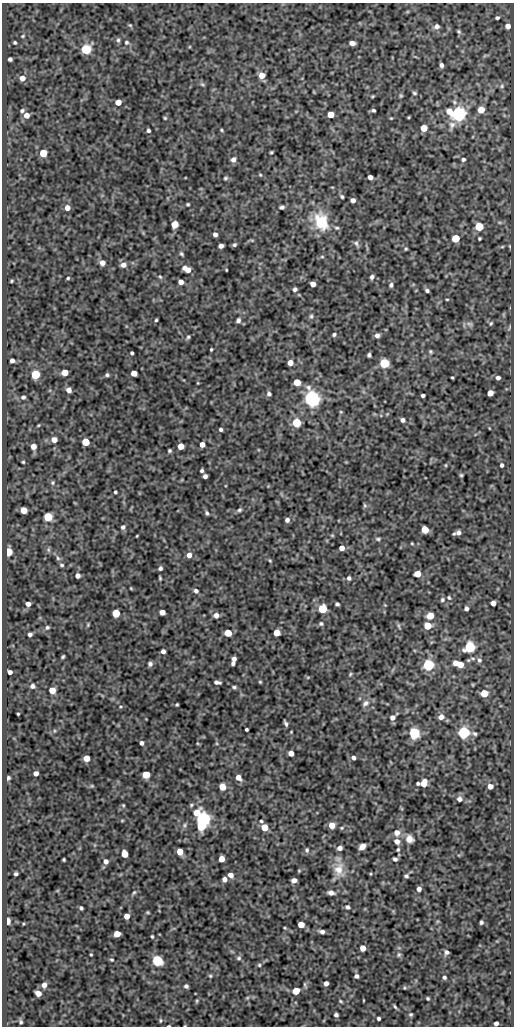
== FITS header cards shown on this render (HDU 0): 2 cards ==
NAXIS1  =                  512
NAXIS2  =                 1024

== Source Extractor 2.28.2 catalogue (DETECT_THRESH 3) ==
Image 512 x 1024 px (HDU 0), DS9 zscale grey, 1 PNG px = 1 image px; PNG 516 x 1028 px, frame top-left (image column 1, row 1024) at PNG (2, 3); no overlay
Background 215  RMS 0.77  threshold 2.31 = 3 sigma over >= 5 px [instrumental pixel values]
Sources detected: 294; all 294 listed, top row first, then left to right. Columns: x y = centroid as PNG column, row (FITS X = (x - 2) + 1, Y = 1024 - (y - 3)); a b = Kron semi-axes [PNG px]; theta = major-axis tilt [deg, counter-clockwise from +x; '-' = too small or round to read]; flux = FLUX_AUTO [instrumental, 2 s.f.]
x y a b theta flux
497 18 4 3 - 87
130 25 5 4 - 60
436 26 6 5 - 200
508 26 5 4 - 290
459 31 7 4 -50 84
23 36 4 3 - 51
118 40 7 5 90 100
126 42 6 5 - 98
15 43 3 3 - 73
352 43 5 4 - 280
86 49 5 5 - 3700
10 59 4 4 - 120
441 65 5 4 - 140
262 75 5 5 - 580
22 78 6 6 - 330
202 84 8 4 -35 80
502 86 6 5 - 92
414 93 5 4 - 76
373 96 4 3 - 52
401 96 6 4 -89 67
118 102 5 5 - 560
454 102 6 5 - 97
373 110 4 3 - 83
481 110 5 5 - 700
22 111 5 5 - 99
450 111 8 7 - 430
331 114 5 5 - 590
458 114 6 6 - 17000
26 115 6 6 - 350
409 117 4 3 - 44
165 118 4 4 - 59
391 118 3 3 - 44
452 125 11 8 73 280
424 128 5 5 - 730
148 130 4 3 - 110
222 130 4 3 - 58
271 152 3 2 - 56
43 153 5 5 - 1200
463 159 4 4 - 99
233 160 7 6 - 200
260 175 5 4 - 57
370 177 5 4 - 250
225 178 6 4 3 84
342 197 4 3 - 77
353 200 4 4 - 210
188 204 3 3 - 65
282 207 5 4 - 130
67 208 5 5 - 350
321 221 25 17 -70 1700
175 224 5 5 - 1100
479 227 5 5 - 2300
337 228 7 5 -13 89
215 234 4 4 - 180
456 238 5 5 - 1500
479 238 3 3 - 67
252 240 6 3 -18 54
356 244 9 5 -56 120
234 245 5 4 - 94
221 246 5 4 - 230
510 246 5 3 - 49
502 247 6 3 19 57
406 249 4 3 - 58
181 254 6 4 -50 85
322 257 6 4 0 61
102 263 5 5 - 280
123 265 7 6 - 260
187 269 9 5 -28 500
226 270 3 2 - 42
160 277 6 4 -43 72
372 277 5 4 - 140
68 278 4 3 - 64
12 281 3 2 - 53
181 282 4 4 - 300
313 284 5 4 - 310
391 285 5 4 - 120
295 289 4 4 - 140
427 291 4 3 - 110
447 299 4 3 - 46
311 316 6 5 - 92
156 320 3 3 - 62
238 320 6 5 - 150
491 323 6 4 72 78
470 324 9 6 -16 150
509 328 7 3 71 65
334 334 5 4 - 96
377 335 6 5 - 160
188 337 6 5 - 84
211 349 3 2 - 56
430 351 5 5 - 71
132 353 4 3 - 84
369 355 4 4 - 110
12 360 5 4 - 190
290 363 5 5 - 410
384 363 5 5 - 3600
65 372 5 5 - 570
134 373 5 5 - 530
35 374 5 5 - 3000
107 375 4 4 - 100
452 378 3 2 - 52
498 378 5 5 - 150
297 382 5 5 - 970
198 383 4 3 - 39
69 390 5 5 - 280
490 393 5 4 - 500
269 394 5 5 - 140
423 395 4 3 - 130
23 397 6 5 - 140
312 399 6 6 - 25000
341 412 5 4 - 50
387 414 4 4 - 42
403 420 5 4 - 160
296 423 5 5 - 2600
38 425 5 3 - 51
489 428 4 2 - 31
221 429 4 3 - 97
54 440 5 5 - 380
86 442 5 5 - 1300
202 444 4 4 - 350
33 446 5 5 - 370
181 446 5 5 - 600
169 451 4 3 - 79
23 462 3 3 - 56
446 465 5 3 - 47
502 465 4 3 - 100
202 471 4 3 - 96
461 475 4 4 - 69
205 476 4 4 - 180
53 483 6 6 - 96
115 492 3 3 - 74
365 505 7 5 -88 79
24 510 5 5 - 680
239 510 7 5 21 110
207 513 6 4 -64 97
48 517 5 5 - 2100
287 520 5 4 - 180
123 527 6 5 - 130
425 529 5 5 - 1200
459 533 5 5 - 150
454 534 4 3 - 64
137 536 3 2 - 42
378 539 8 5 -1 96
412 543 4 3 - 46
342 548 4 4 - 300
48 550 8 4 -90 93
8 552 5 4 - 1800
189 555 6 6 - 250
58 558 8 5 -60 140
270 561 4 4 - 50
62 565 5 4 - 84
160 568 5 4 - 120
417 574 5 5 - 720
77 576 5 5 - 210
160 578 4 2 - 65
349 578 5 5 - 130
131 588 3 3 - 44
196 591 6 5 - 150
449 598 6 5 - 83
442 600 6 5 - 100
493 603 5 5 - 280
28 604 5 4 - 260
337 604 4 3 - 95
385 605 4 4 - 41
323 609 5 5 - 1800
466 609 4 4 - 160
162 612 5 4 - 360
116 613 5 5 - 1500
216 615 6 5 - 290
430 616 5 5 - 1000
321 624 6 5 - 87
88 625 5 4 - 60
399 626 9 3 -75 72
427 626 5 5 - 1200
47 627 5 5 - 99
228 633 5 5 - 1100
277 633 5 5 - 750
30 634 4 3 - 130
470 647 6 6 - 5700
163 651 4 4 - 180
63 657 4 3 - 69
234 659 4 4 - 200
479 660 8 6 -61 160
233 663 4 4 - 130
455 663 5 5 - 330
150 664 5 5 - 160
428 665 5 5 - 7100
460 665 5 5 - 500
10 672 4 4 - 190
350 674 5 4 - 61
308 677 6 3 19 55
217 682 7 4 -10 160
260 682 4 3 - 55
473 685 5 3 - 45
32 686 5 5 - 150
234 687 6 4 -18 93
52 690 5 5 - 700
484 693 5 5 - 1100
365 703 10 7 40 210
177 705 3 3 - 63
18 714 3 2 - 49
392 717 6 6 - 210
441 717 6 6 - 300
286 723 6 3 -63 120
246 729 3 3 - 79
464 732 5 5 - 9300
414 733 5 5 - 6900
474 734 6 5 - 100
141 743 4 3 - 140
291 753 5 4 - 370
86 758 5 5 - 690
353 758 5 4 - 150
36 773 4 4 - 230
146 775 5 5 - 1300
238 777 6 5 - 340
8 778 4 3 - 89
418 783 4 3 - 82
424 783 6 5 - 620
92 786 5 4 - 63
490 786 6 5 - 280
222 787 5 5 - 810
459 799 6 6 - 230
123 805 5 4 - 62
191 805 5 5 - 72
197 812 8 6 42 700
203 819 6 5 - 17000
122 820 5 3 - 50
261 821 4 4 - 63
185 825 6 5 - 100
332 825 5 5 - 560
201 826 6 5 - 2300
264 828 5 5 - 1100
342 828 5 4 - 61
397 833 7 7 - 330
409 839 8 7 - 430
397 841 6 6 - 280
362 846 6 5 - 310
340 848 5 4 - 220
398 849 4 3 - 67
307 850 7 6 - 120
180 852 5 5 - 650
125 854 6 5 - 680
64 859 3 3 - 63
221 859 5 4 - 590
395 859 4 4 - 130
106 861 6 5 - 240
339 870 21 14 -86 830
16 874 4 3 - 100
231 875 5 5 - 280
406 876 4 3 - 93
224 879 4 4 - 210
294 880 5 4 - 310
419 889 4 4 - 220
134 892 7 4 53 86
331 893 7 5 -9 240
348 907 7 5 -17 120
81 908 4 3 - 95
148 912 4 3 - 57
127 916 5 4 - 400
8 921 5 3 - 770
481 922 4 3 - 91
23 924 4 2 - 40
301 924 5 5 - 770
285 928 4 3 - 51
322 932 5 4 - 160
117 934 5 5 - 600
152 936 4 3 - 61
363 948 5 5 - 450
447 952 6 5 - 150
91 955 3 2 - 48
399 955 7 6 - 100
239 958 6 5 - 100
111 960 5 4 - 64
157 961 6 5 - 5600
259 965 5 5 - 73
210 976 5 4 - 63
356 976 4 4 - 150
444 977 4 4 - 99
326 983 4 4 - 230
44 985 6 5 - 250
186 986 4 4 - 110
404 988 5 3 - 52
296 991 5 5 - 950
38 993 5 4 - 380
247 998 6 4 44 66
428 998 3 3 - 68
197 1001 6 4 63 65
341 1001 5 3 - 60
395 1007 6 3 -61 76
411 1014 5 5 - 85
336 1015 4 4 - 120
379 1018 4 3 - 98
160 1020 5 4 - 60
21 1022 5 4 - 82
496 1023 4 4 - 140
169 1026 3 2 - 46
At the frame edge (FLAGS 8, measured only in part): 1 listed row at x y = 169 1026

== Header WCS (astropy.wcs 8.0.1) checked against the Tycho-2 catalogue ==
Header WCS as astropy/WCSLIB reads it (CRVAL/CRPIX/CD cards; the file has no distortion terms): RA---SIN/DEC--SIN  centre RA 10:24:38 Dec -37:01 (156.16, -37.01 deg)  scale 1 arcsec/px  FOV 8.5' x 17.1'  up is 0 deg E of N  parity normal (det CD < 0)
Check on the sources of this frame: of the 60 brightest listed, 6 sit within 1.6 arcsec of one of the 10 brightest Tycho-2 stars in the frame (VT <= 12.63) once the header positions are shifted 0.21 arcsec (0.21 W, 0.00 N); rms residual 0.54 arcsec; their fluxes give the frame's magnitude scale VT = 22.14 - 2.5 log10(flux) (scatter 0.19 mag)
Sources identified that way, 6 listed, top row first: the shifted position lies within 1.6 arcsec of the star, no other Tycho-2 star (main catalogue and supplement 1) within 3.2 arcsec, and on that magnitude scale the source's flux lands within +1.5 / -3 mag of the star's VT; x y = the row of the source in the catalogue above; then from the Tycho-2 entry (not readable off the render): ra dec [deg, ICRS J2000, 3 dp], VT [Tycho-2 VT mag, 2 dp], TYC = Tycho-2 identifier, HIP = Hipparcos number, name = IAU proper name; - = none
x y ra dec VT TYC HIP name
458 114 156.090 -36.902 11.97 7196-728-1 - -
312 399 156.142 -36.980 11.60 7196-2585-1 - -
428 665 156.101 -37.055 12.35 7196-2583-1 - -
464 732 156.089 -37.073 11.99 7196-316-1 - -
414 733 156.106 -37.073 12.63 7196-2118-1 - -
203 819 156.179 -37.097 11.47 7196-2040-1 - -